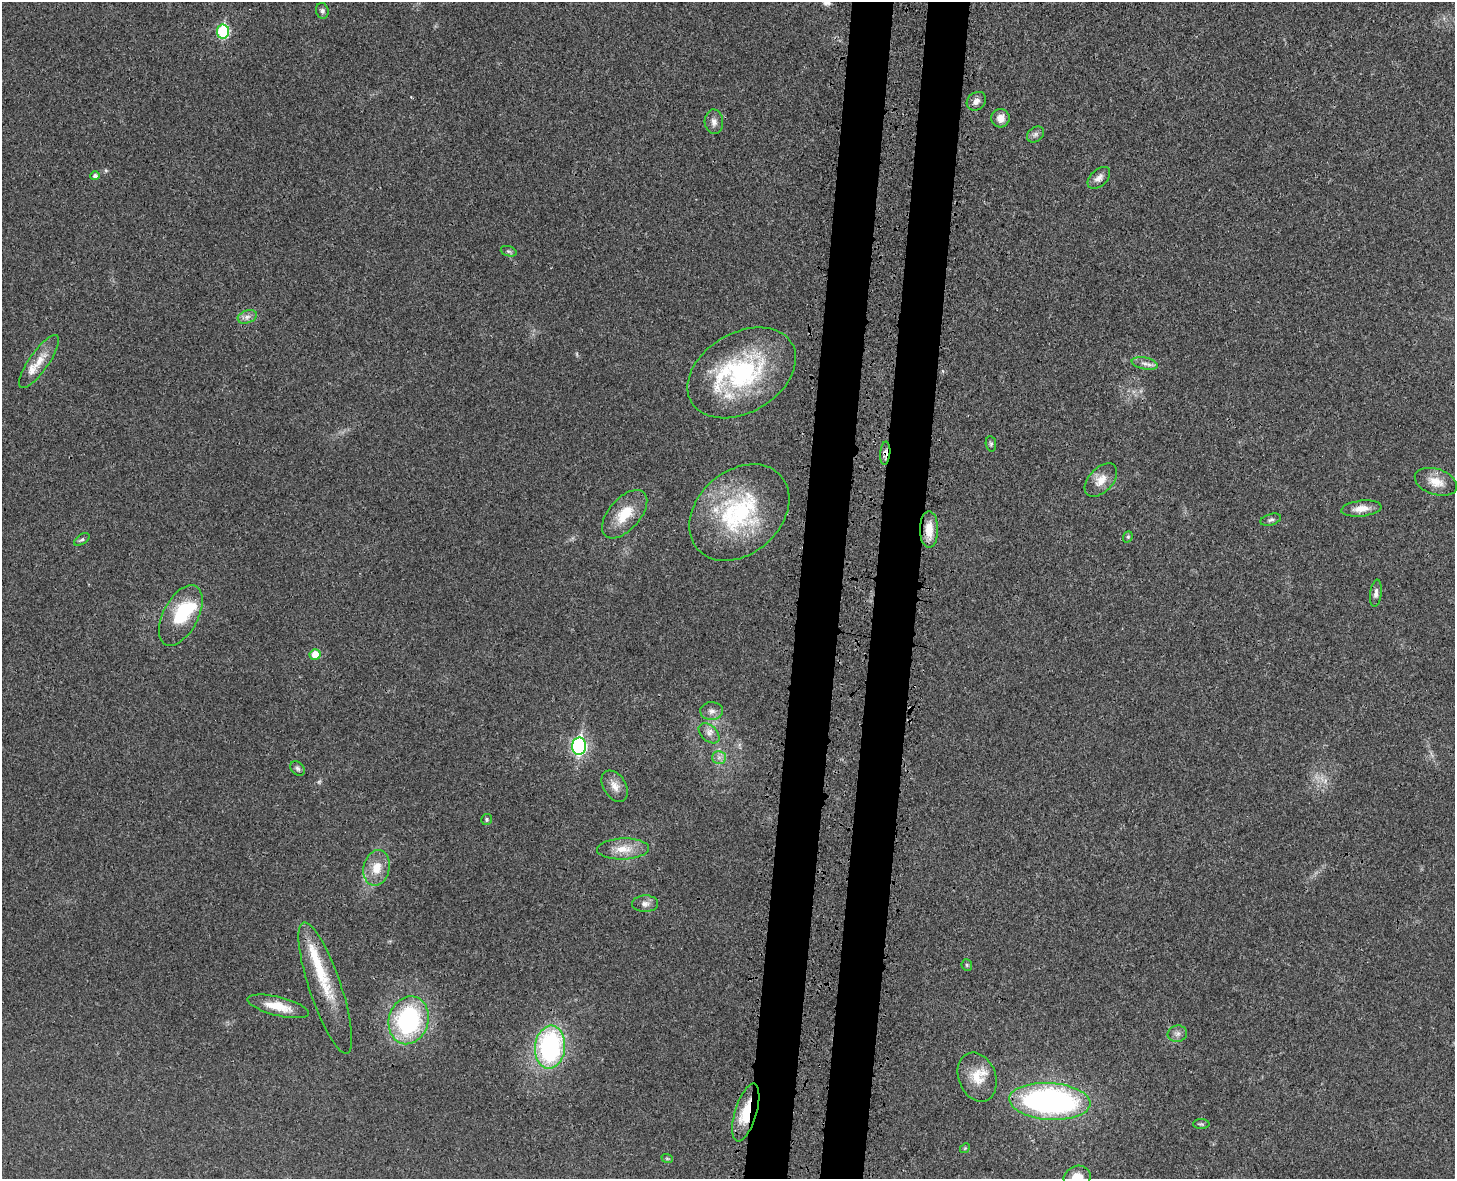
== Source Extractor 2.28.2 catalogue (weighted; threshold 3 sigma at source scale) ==
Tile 5 of 3 x 4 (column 2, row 2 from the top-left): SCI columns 1647-3099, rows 2438-3614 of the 4860 x 4873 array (HDU 1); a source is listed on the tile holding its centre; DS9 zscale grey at full resolution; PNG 1457 x 1181 px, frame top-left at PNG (2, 2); each listed source drawn as its Kron ellipse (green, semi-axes under 4 px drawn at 4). Shown black and unused: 6% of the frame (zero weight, under 3 of 4 exposures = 8% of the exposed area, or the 3 px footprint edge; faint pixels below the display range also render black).
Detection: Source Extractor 2.28.2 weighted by HDU 2 'WHT'; one run over the whole footprint, this tile lists its part. Background 0.0215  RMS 0.0034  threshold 0.0155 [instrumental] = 3 sigma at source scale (4.5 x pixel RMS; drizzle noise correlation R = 1.50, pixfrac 1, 0.05/0.05 arcsec/px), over >= 5 px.
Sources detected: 58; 2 too faint to see at this stretch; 1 inside a brighter object's white glare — neither listed nor drawn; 5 inside a brighter listed object's ellipse — not listed separately; the other 50 listed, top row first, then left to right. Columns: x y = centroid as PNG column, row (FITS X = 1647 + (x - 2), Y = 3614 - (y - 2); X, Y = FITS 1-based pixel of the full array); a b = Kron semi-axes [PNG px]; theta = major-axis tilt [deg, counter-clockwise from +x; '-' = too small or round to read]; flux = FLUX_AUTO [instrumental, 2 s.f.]
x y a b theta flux
322 11 8 6 -75 0.95
223 31 7 6 - 31
976 101 10 8 39 1.9
1000 118 9 9 - 2.8
714 122 12 9 -87 1.9
1035 134 9 7 38 1.2
95 176 5 4 - 1
1099 178 13 8 44 1.9
509 251 8 5 -19 0.65
247 317 10 6 19 1.6
39 361 32 10 55 5.5
1145 363 13 6 -11 1.7
742 373 58 40 31 48
991 444 8 5 -81 0.62
885 453 11 5 85 1.5
1101 480 20 12 46 4.3
1436 482 22 13 -19 5.2
1361 509 20 8 6 4
739 512 56 41 41 43
625 514 29 15 49 9.3
1271 520 11 5 16 0.9
929 529 18 9 -90 5.2
1128 537 6 4 69 0.49
82 539 9 5 34 0.69
1376 593 13 5 83 1.5
181 615 33 17 62 16
315 655 5 5 - 5.1
712 711 11 9 2 1.9
709 733 12 7 -43 2
579 746 8 7 - 75
719 757 7 6 - 1.2
298 768 8 6 -45 0.85
615 786 17 11 -57 3.1
486 819 5 5 - 0.54
623 849 26 10 2 6
377 868 18 13 77 5.9
645 904 13 8 0 1.9
967 965 6 5 - 0.52
325 988 69 16 -71 14
278 1006 31 9 -14 6.6
409 1020 24 19 74 46
1177 1034 9 8 - 1.5
550 1047 21 15 84 58
977 1077 25 18 -69 8
1050 1101 40 18 -4 95
746 1113 30 11 73 11
1201 1124 8 5 -1 0.61
965 1148 5 4 - 0.41
667 1158 6 3 -19 0.38
1077 1178 14 11 22 5.9
Overlapping masked pixels (flux is a lower limit): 2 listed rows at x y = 885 453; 746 1113
Isophote crosses this tile's border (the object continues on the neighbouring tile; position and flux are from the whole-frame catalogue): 1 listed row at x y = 1077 1178